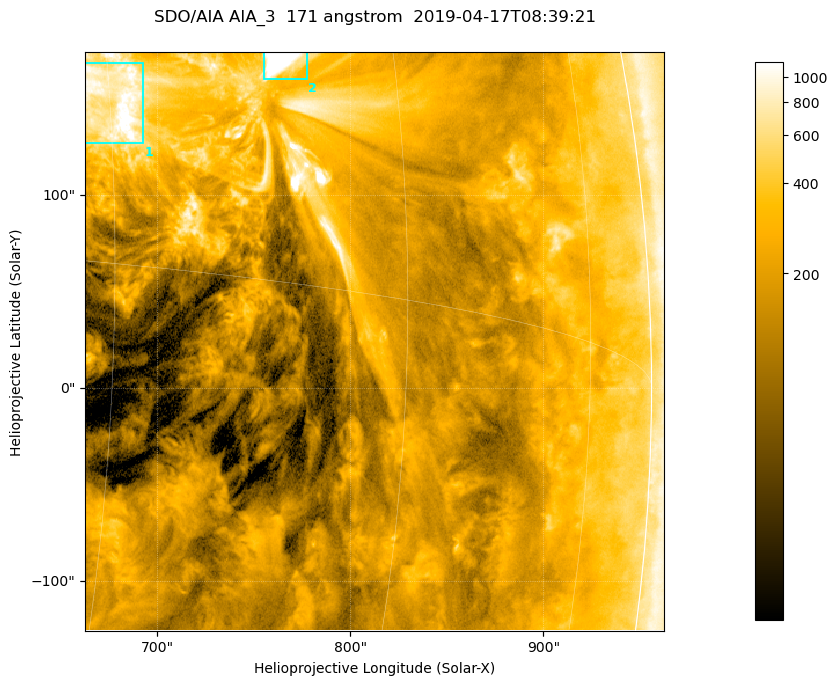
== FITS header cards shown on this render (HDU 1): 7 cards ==
TELESCOP= 'SDO/AIA '           / For AIA: SDO/AIA
INSTRUME= 'AIA_3   '           / For AIA: AIA_ATA1, AIA_ATA2, AIA_ATA3 or AIA_AT
WAVELNTH=                  171 / [angstrom] Wavelength
WAVEUNIT= 'angstrom'           / Wavelength unit: angstrom
DATE-OBS= '2019-04-17T08:39:21.347' / [ISO] Date when observation started; ISO 8
CTYPE1  = 'HPLN-TAN'           / CTYPE1; Typically HPLN
CTYPE2  = 'HPLT-TAN'           / CTYPE2; Typically HPLT

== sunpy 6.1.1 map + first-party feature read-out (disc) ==
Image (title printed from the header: SDO/AIA AIA_3  171 angstrom  2019-04-17T08:39:21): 500 x 500 px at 0.599 arcsec/px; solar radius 956 arcsec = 1595 px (partial field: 3.0% of the solar disc is inside the frame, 96% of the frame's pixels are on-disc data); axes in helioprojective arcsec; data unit not stated in the header (colour bar unlabelled)
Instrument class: DISC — disc imager (sunpy class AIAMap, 171 A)
Bright regions (active regions / flare kernels): reference = the on-disc median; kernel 5 px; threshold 5 sigma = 568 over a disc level ~192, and >= 1.15x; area >= 250 px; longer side >= 6 px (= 3.6 arcsec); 2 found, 2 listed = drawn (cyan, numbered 1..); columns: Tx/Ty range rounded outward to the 2 arcsec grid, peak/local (2 s.f.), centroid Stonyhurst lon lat
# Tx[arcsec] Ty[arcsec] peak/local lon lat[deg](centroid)
1 662..694 126..168 9.3 +45 +5
2 754..778 160..174 15 +53 +7
Off-limb structures (1.02-1.3 R_sun): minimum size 125 px: none found